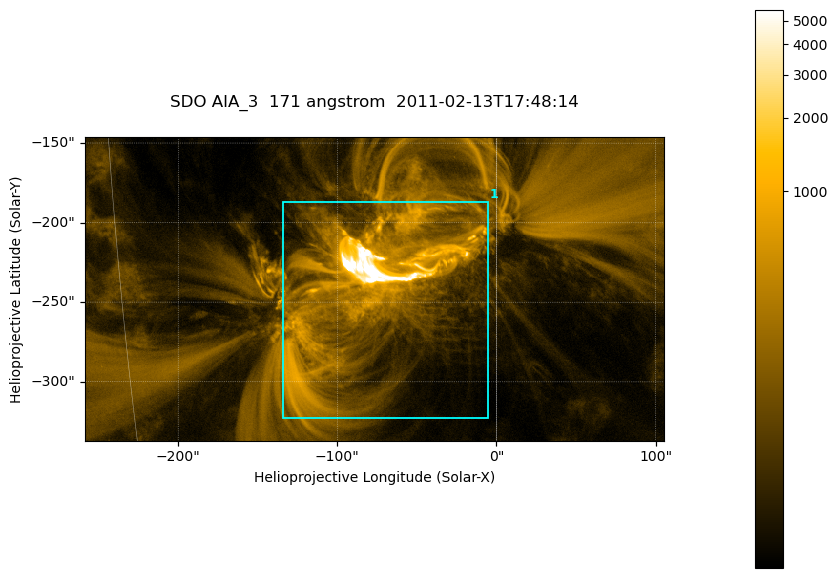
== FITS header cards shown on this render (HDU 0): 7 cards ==
TELESCOP= 'SDO     '           /
INSTRUME= 'AIA_3   '           /
WAVELNTH=                  171 /
WAVEUNIT= 'angstrom'           /
DATE-OBS= '2011-02-13T17:48:14.52' /
CTYPE1  = 'HPLN-TAN'           /
CTYPE2  = 'HPLT-TAN'           /

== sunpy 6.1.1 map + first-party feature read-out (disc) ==
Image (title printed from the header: SDO AIA_3  171 angstrom  2011-02-13T17:48:14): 607 x 318 px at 0.599 arcsec/px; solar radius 972 arcsec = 1622 px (partial field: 2.3% of the solar disc is inside the frame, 100% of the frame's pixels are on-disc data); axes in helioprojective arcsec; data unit not stated in the header (colour bar unlabelled)
Pointing: header CRPIX1/2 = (2056.06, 2043.72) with CRVAL1/2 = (0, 0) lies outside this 607 x 318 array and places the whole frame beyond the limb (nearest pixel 1.39 R_sun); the SolarSoft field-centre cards XCEN/YCEN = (-76.47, -241.7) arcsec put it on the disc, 1318 arcsec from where CRPIX/CRVAL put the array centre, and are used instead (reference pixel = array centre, CRVAL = XCEN/YCEN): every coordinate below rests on XCEN/YCEN
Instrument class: DISC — disc imager (sunpy class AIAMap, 171 A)
Bright regions (active regions / flare kernels): reference = the on-disc median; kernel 5 px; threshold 5 sigma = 352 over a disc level ~70.5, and >= 1.15x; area >= 193 px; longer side >= 4 px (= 2.4 arcsec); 1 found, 1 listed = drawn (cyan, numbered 1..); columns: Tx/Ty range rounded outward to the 2 arcsec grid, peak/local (2 s.f.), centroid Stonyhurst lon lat
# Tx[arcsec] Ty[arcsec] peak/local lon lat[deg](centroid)
1 -136..-4 -324..-186 200 -5 -21